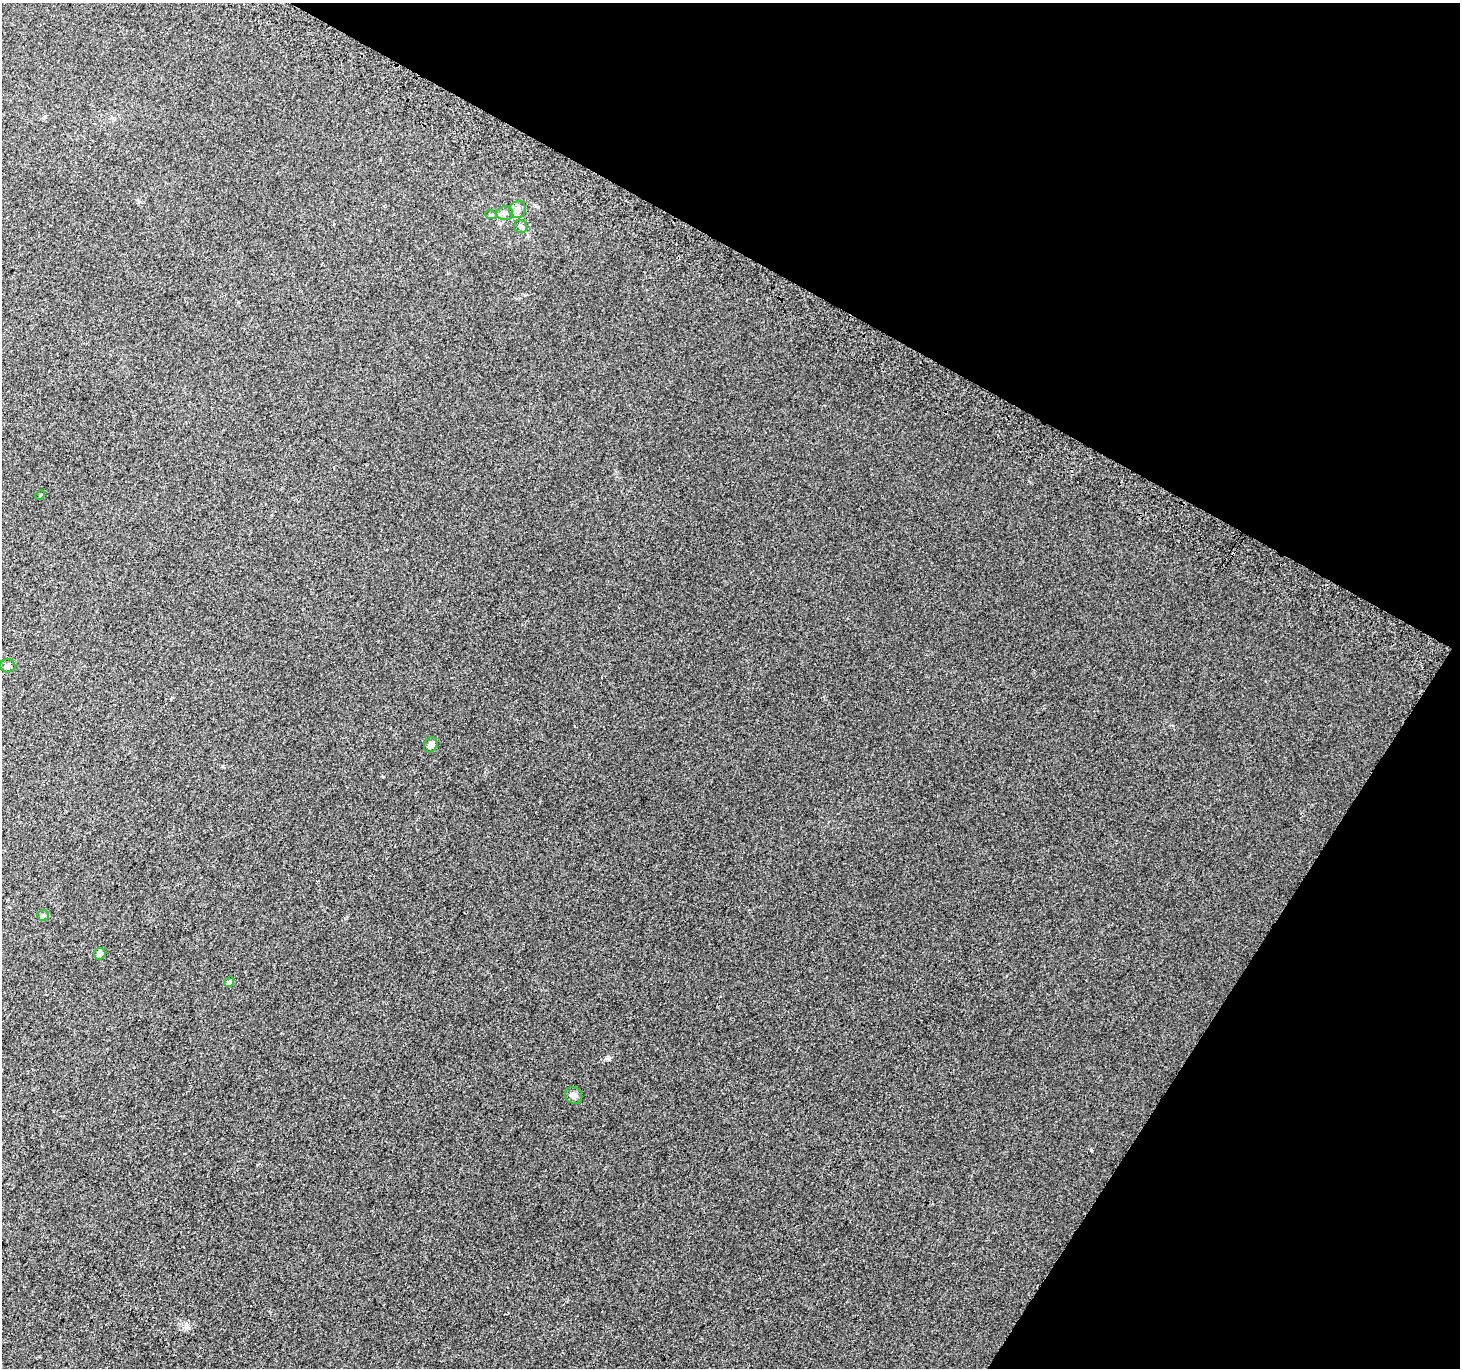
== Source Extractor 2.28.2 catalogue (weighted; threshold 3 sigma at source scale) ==
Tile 8 of 4 x 4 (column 4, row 2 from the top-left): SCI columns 4405-5862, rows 3031-4396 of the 5888 x 5996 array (HDU 1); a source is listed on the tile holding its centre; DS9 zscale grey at full resolution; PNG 1462 x 1370 px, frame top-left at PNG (2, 3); each listed source drawn as its Kron ellipse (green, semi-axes under 4 px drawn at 4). Shown black and unused: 28% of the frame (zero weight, under 2 of 3 exposures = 2% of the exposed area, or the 3 px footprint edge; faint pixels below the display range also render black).
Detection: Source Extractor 2.28.2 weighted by HDU 2 'WHT'; one run over the whole footprint, this tile lists its part. Background 0.00704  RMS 0.007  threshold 0.0315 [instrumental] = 3 sigma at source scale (4.5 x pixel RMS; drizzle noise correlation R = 1.50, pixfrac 1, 0.0396/0.0396 arcsec/px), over >= 5 px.
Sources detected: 13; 1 cosmic-ray / hot-pixel residue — neither listed nor drawn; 1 inside a brighter listed object's ellipse — not listed separately; the other 11 listed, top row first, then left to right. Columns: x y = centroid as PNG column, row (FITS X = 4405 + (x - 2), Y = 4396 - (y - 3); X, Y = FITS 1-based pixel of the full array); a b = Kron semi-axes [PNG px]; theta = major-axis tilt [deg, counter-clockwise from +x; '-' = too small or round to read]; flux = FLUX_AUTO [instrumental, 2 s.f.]
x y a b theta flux
517 210 9 8 - 4.2
505 213 8 7 - 2.7
491 215 6 3 -18 0.8
521 226 7 6 - 1.8
40 495 5 3 - 0.66
8 666 8 6 -2 1.8
431 745 8 6 59 3
43 915 6 5 - 1.6
100 954 6 5 - 3.7
229 982 5 4 - 1.5
574 1095 9 8 - 2.8
Unlisted compact peaks at least as high as the median listed source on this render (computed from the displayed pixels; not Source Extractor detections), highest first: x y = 609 1059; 188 1328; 222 766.